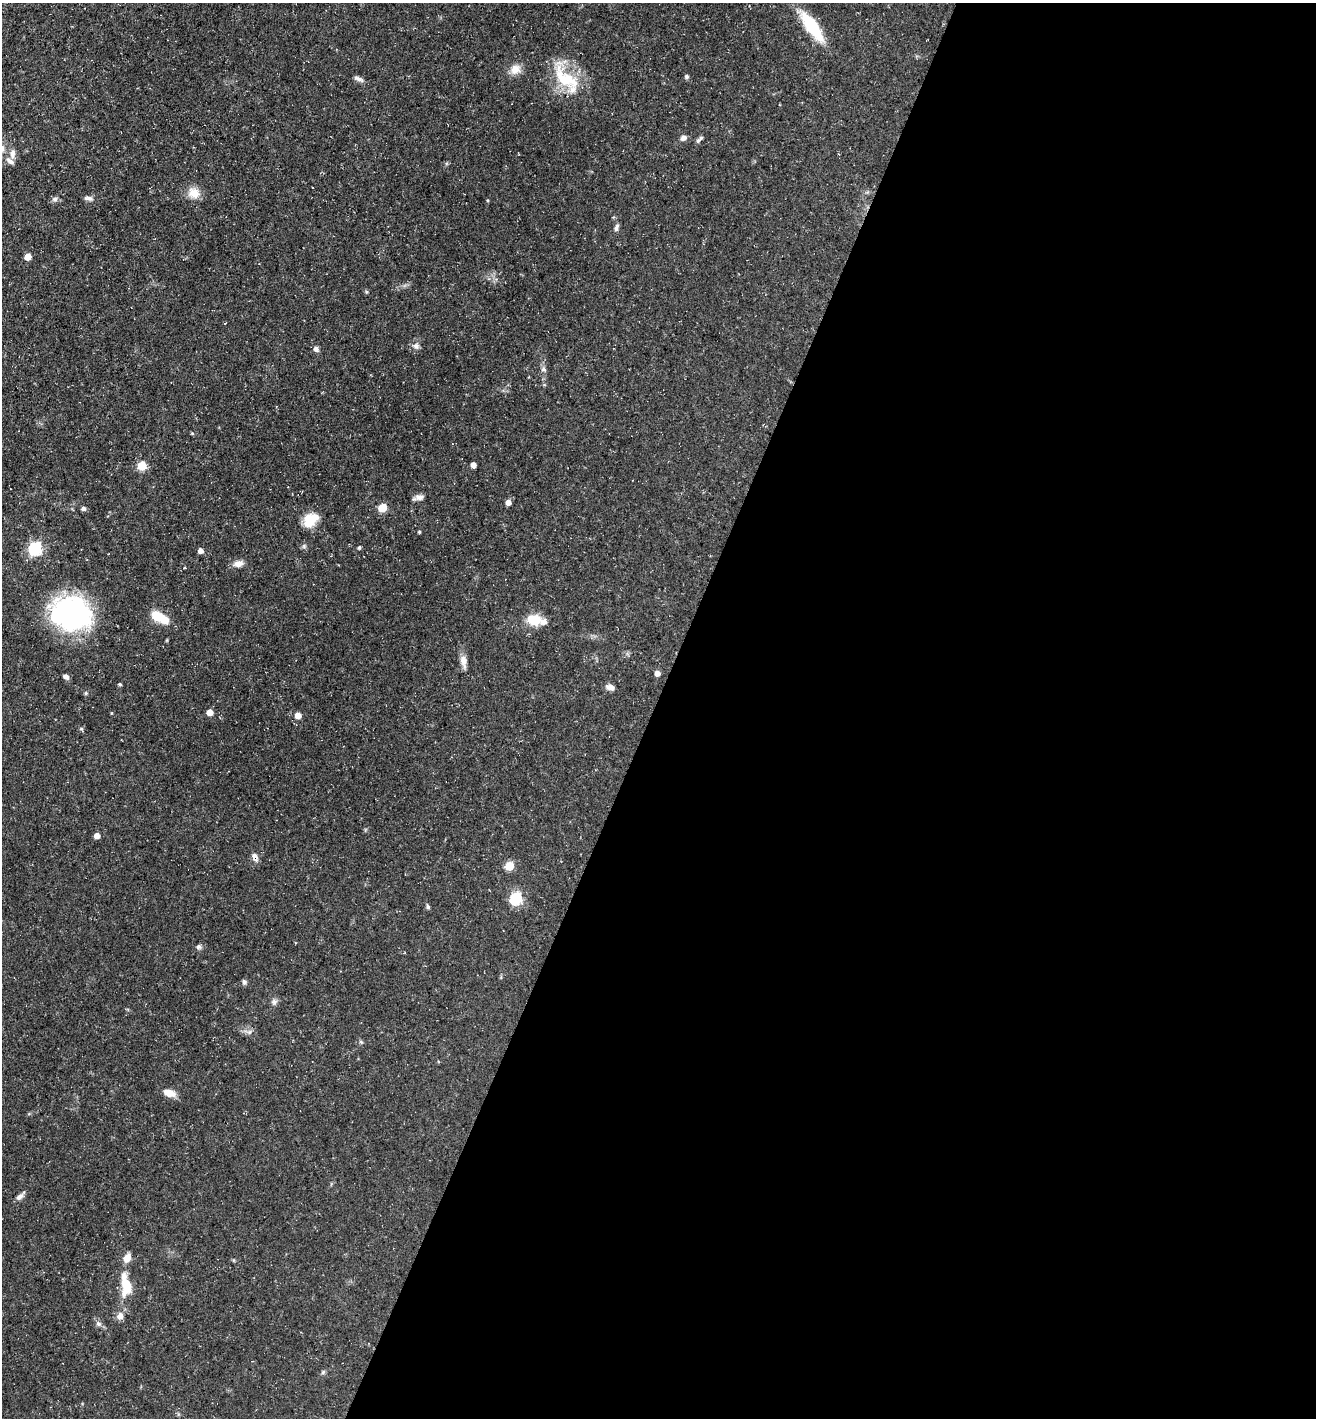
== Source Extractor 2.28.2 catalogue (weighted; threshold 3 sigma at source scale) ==
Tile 12 of 4 x 4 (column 4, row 3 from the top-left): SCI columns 4084-5397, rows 1417-2832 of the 5674 x 5663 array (HDU 1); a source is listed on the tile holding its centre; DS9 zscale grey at full resolution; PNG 1318 x 1420 px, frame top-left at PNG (2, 3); no overlay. Shown black and unused: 50% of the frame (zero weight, under 3 of 5 exposures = <1% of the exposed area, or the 3 px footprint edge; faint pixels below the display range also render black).
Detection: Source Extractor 2.28.2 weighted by HDU 2 'WHT'; one run over the whole footprint, this tile lists its part. Background 0.0358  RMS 0.0039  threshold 0.0175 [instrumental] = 3 sigma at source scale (4.5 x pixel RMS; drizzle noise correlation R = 1.50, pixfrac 1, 0.05/0.05 arcsec/px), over >= 5 px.
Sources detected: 63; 3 inside a brighter listed object's ellipse — not listed separately; the other 60 listed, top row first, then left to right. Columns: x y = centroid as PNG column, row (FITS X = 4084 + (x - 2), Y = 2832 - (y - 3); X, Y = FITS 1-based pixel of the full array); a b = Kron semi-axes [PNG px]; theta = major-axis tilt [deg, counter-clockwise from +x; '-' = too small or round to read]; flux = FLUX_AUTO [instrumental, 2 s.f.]
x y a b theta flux
812 26 36 11 -54 19
515 69 14 12 40 3.8
686 77 6 5 - 0.78
565 78 46 20 -41 19
358 79 13 5 -25 1.4
683 138 8 7 - 1.4
701 138 8 5 29 0.97
12 154 12 7 83 2.1
194 193 15 13 -25 4.9
89 198 13 5 -12 1.3
55 199 7 6 - 1.1
487 200 4 3 - 0.33
616 227 11 5 73 1.2
28 257 5 5 - 5.1
366 292 5 5 - 0.5
416 346 8 7 - 1.5
316 349 8 6 -44 1.3
543 369 8 7 - 1.2
192 433 5 4 - 0.45
473 465 5 4 - 2.5
142 466 5 5 - 15
419 497 12 7 4 1.9
508 502 5 5 - 2.3
83 508 5 5 - 1.2
382 508 5 5 - 12
310 520 16 12 41 9.4
419 532 4 3 - 0.47
359 547 4 4 - 0.68
35 549 6 6 - 54
200 551 5 5 - 1.9
238 564 14 9 9 2.4
71 614 41 33 -15 65
158 616 19 11 -30 6.9
534 619 16 11 -9 8.4
464 661 18 8 -80 2.8
657 673 5 5 - 2.4
66 676 6 5 - 1.3
120 684 4 4 - 0.59
610 687 10 6 -17 2
86 693 5 4 - 0.5
210 712 5 5 - 3.8
298 715 5 5 - 4.6
81 729 6 4 0 0.52
97 836 4 4 - 3.1
255 856 11 5 -30 1.6
509 866 5 5 - 14
516 898 6 6 - 44
428 907 6 4 -74 0.72
199 947 7 6 - 0.94
244 982 8 5 -71 0.8
274 1002 8 8 - 1.3
249 1032 6 6 - 1.1
361 1042 5 4 - 0.6
169 1093 15 8 -16 3.6
20 1196 11 6 41 1.8
127 1258 10 7 63 3.5
126 1286 26 11 -82 11
120 1316 9 9 - 2.2
98 1324 7 7 - 1.2
323 1372 6 5 - 0.63